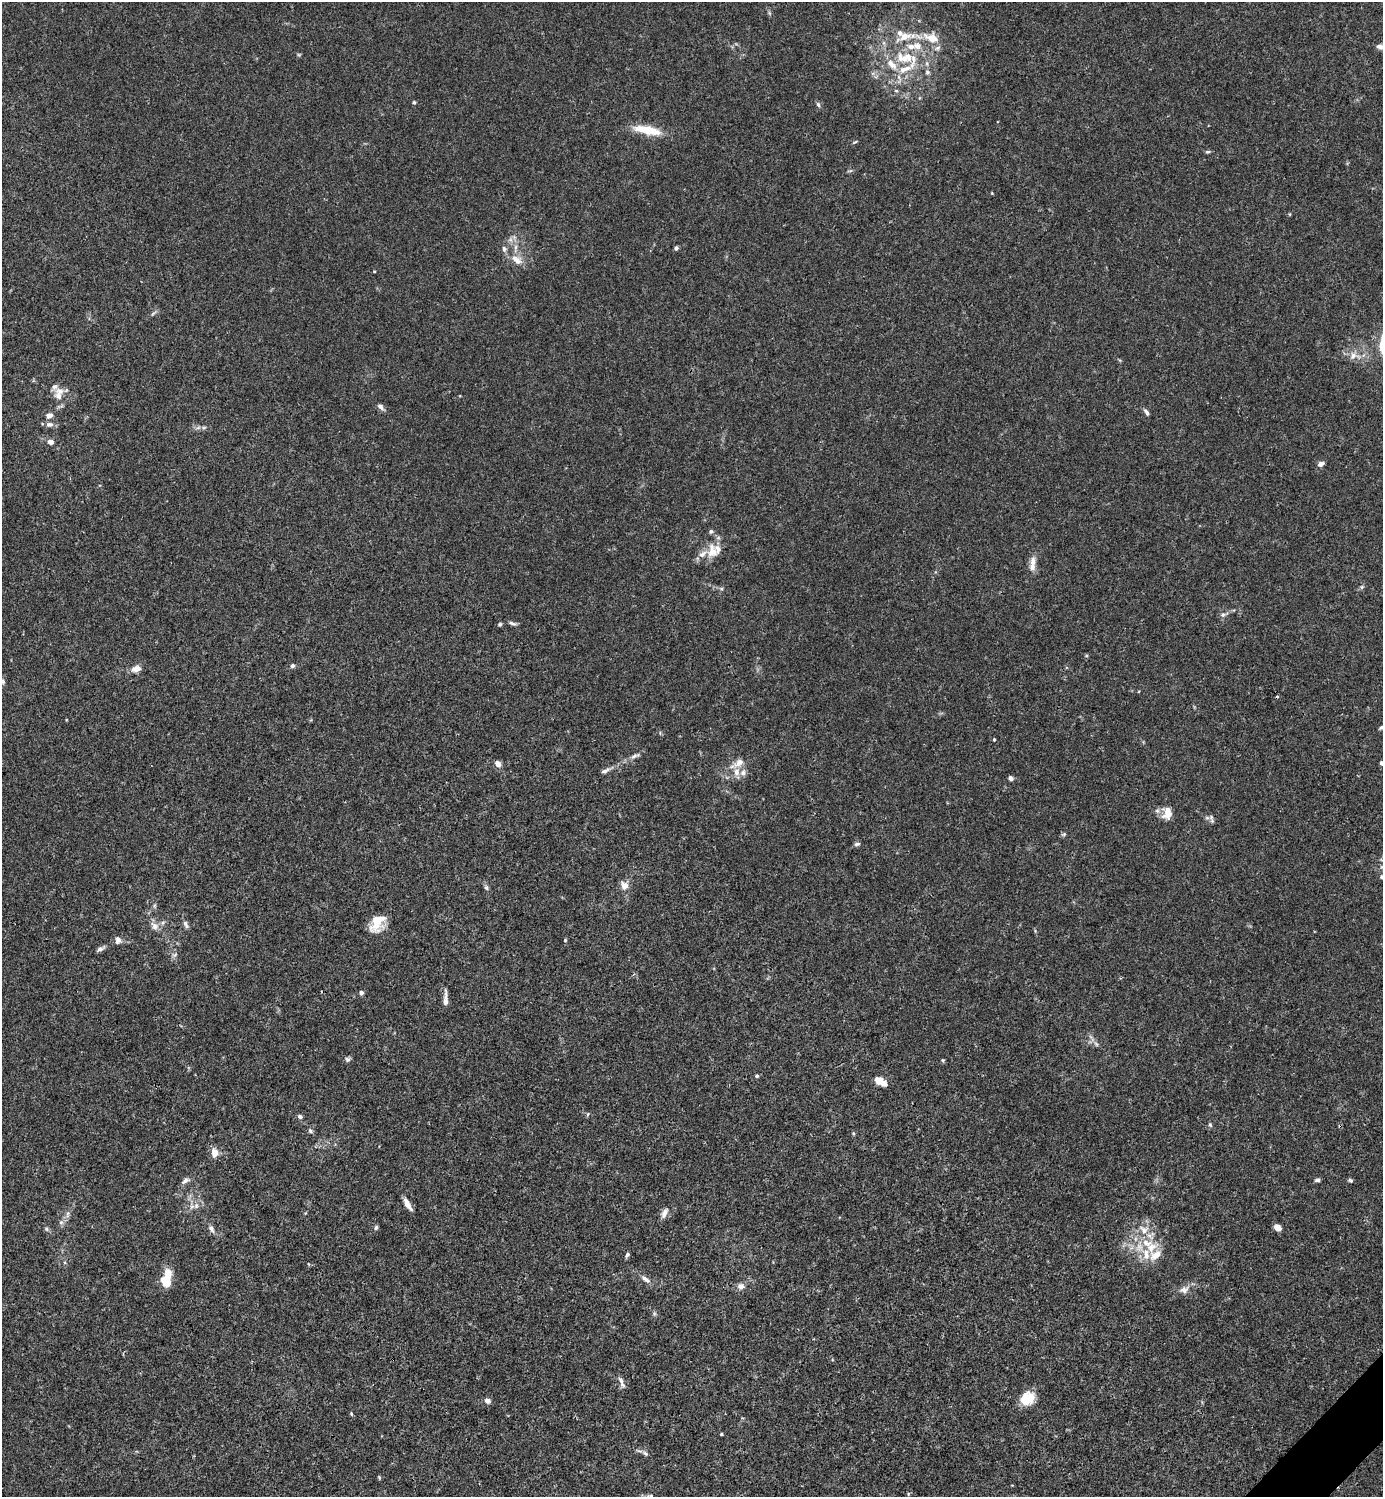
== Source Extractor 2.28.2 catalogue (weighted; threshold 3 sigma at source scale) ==
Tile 6 of 4 x 4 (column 2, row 2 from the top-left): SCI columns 1681-3061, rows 2990-4484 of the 5981 x 5982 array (HDU 1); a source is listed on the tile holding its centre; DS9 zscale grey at full resolution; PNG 1385 x 1499 px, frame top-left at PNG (2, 2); no overlay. Shown black and unused: <1% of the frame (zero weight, under 3 of 4 exposures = <1% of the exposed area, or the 3 px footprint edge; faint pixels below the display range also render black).
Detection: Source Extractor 2.28.2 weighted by HDU 2 'WHT'; one run over the whole footprint, this tile lists its part. Background 0.0151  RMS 0.0022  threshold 0.00971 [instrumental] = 3 sigma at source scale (4.5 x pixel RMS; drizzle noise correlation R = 1.50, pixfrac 1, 0.05/0.05 arcsec/px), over >= 5 px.
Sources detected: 117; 1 inside a brighter object's white glare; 1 cosmic-ray / hot-pixel residue — not listed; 15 inside a brighter listed object's ellipse — not listed separately; the other 100 listed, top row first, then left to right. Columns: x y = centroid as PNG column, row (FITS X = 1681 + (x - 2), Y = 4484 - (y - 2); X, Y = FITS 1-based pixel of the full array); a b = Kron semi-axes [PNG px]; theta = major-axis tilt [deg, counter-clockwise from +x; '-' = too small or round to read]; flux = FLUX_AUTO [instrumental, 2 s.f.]
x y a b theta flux
904 36 21 10 22 3.3
932 38 22 13 -20 4.1
917 46 12 10 -21 2.1
1382 47 12 7 -2 1.1
909 57 15 11 -42 2.8
927 63 6 4 72 0.39
892 64 18 10 -46 2.8
904 69 23 8 18 3.2
927 72 7 6 - 0.47
896 91 6 4 -1 0.26
414 102 5 4 - 0.28
818 104 8 5 -63 0.42
647 130 31 9 -11 5.9
855 142 6 3 36 0.24
1208 152 7 4 8 0.32
676 248 5 4 - 0.45
516 259 17 9 -41 2.3
374 271 4 3 - 0.16
153 313 11 2 35 0.37
1353 356 10 8 45 1.2
59 395 15 10 -71 2.1
381 407 10 6 -42 0.75
1146 412 9 4 -57 0.56
49 415 9 6 22 1
49 425 11 7 5 0.92
204 427 6 4 19 0.35
51 442 6 5 - 1
1321 464 7 5 22 0.9
712 551 20 14 89 3.3
1032 564 21 7 86 1.8
1362 587 6 4 -72 0.3
1223 615 7 6 - 0.56
512 623 11 5 -18 0.55
500 624 5 4 - 0.34
1086 656 5 3 - 0.23
292 666 5 5 - 0.49
136 669 13 8 17 1.5
2 682 9 7 26 0.81
1381 727 5 4 - 0.38
994 740 4 3 - 0.24
635 756 17 5 17 0.88
738 763 22 8 30 2.2
1382 763 5 4 - 0.45
498 764 6 5 - 1.2
605 771 14 5 21 0.77
743 773 9 7 -85 0.96
1011 778 6 5 - 0.63
1167 813 18 11 76 2.5
1212 821 7 5 -45 0.5
1064 834 6 4 45 0.33
857 844 8 5 9 0.45
1382 877 6 5 - 0.41
624 885 10 9 - 1.6
486 888 7 5 -68 0.44
155 905 6 4 70 0.31
377 923 23 14 61 4.4
186 924 11 5 -65 0.69
155 926 13 9 -43 1.3
118 940 10 7 86 0.89
565 940 5 4 - 0.2
100 949 10 5 30 0.69
361 993 4 4 - 0.79
445 999 21 5 90 1.2
1096 1044 8 4 -53 0.46
348 1059 7 7 - 0.51
943 1060 5 4 - 0.27
757 1076 5 4 - 0.33
879 1080 15 9 -30 1.9
587 1114 6 3 69 0.25
300 1116 6 5 - 0.47
1210 1125 6 4 -67 0.33
310 1131 7 5 -69 0.39
214 1153 11 7 83 1.9
1317 1180 7 4 13 0.47
1350 1180 6 5 - 0.36
185 1181 12 7 34 0.81
407 1204 16 5 -60 1.4
196 1206 8 6 89 0.87
664 1213 14 7 64 1.2
68 1214 11 4 85 0.66
61 1222 6 6 - 0.53
376 1227 7 5 60 0.39
1278 1227 6 5 - 1.8
46 1229 6 5 - 0.38
211 1229 11 6 -60 0.82
1143 1230 12 9 -53 1.9
1151 1247 16 13 52 3.8
627 1255 7 4 47 0.43
645 1279 15 5 -36 1
165 1281 14 10 -57 3.3
741 1286 10 8 9 1
1184 1290 13 10 21 1.4
621 1382 16 5 -66 0.83
1027 1398 18 15 36 4.3
487 1401 8 6 -14 0.78
351 1414 5 3 - 0.28
721 1434 4 3 - 0.2
645 1453 9 4 -45 0.52
379 1477 5 4 - 0.22
651 1496 6 4 0 0.36
Isophote crosses this tile's border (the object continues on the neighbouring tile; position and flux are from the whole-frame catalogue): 5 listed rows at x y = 1382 47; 2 682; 1381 727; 1382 763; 1382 877